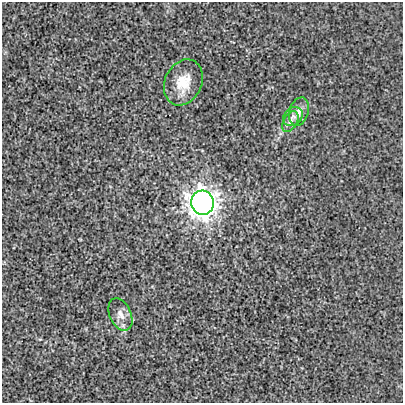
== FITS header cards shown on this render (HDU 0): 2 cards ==
NAXIS1  =                  401
NAXIS2  =                  401

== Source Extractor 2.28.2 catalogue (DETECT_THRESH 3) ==
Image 401 x 401 px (HDU 0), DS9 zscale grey, 1 PNG px = 1 image px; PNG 405 x 405 px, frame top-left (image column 1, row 401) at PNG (2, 2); each listed source drawn as its Kron ellipse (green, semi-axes under 4 px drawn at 4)
Background -1.41e-04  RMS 0.0039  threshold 0.0117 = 3 sigma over >= 5 px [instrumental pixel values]
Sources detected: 6; all 6 listed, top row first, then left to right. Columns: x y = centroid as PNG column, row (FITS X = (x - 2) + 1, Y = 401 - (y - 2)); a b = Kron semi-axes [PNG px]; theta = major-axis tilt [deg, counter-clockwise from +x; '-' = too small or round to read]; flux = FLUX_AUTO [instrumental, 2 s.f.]
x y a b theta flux
183 82 24 18 64 5.8
299 112 14 9 73 2
293 116 10 8 41 1.5
290 122 11 7 60 1.4
202 203 12 11 - 250
120 314 17 10 -65 2.3